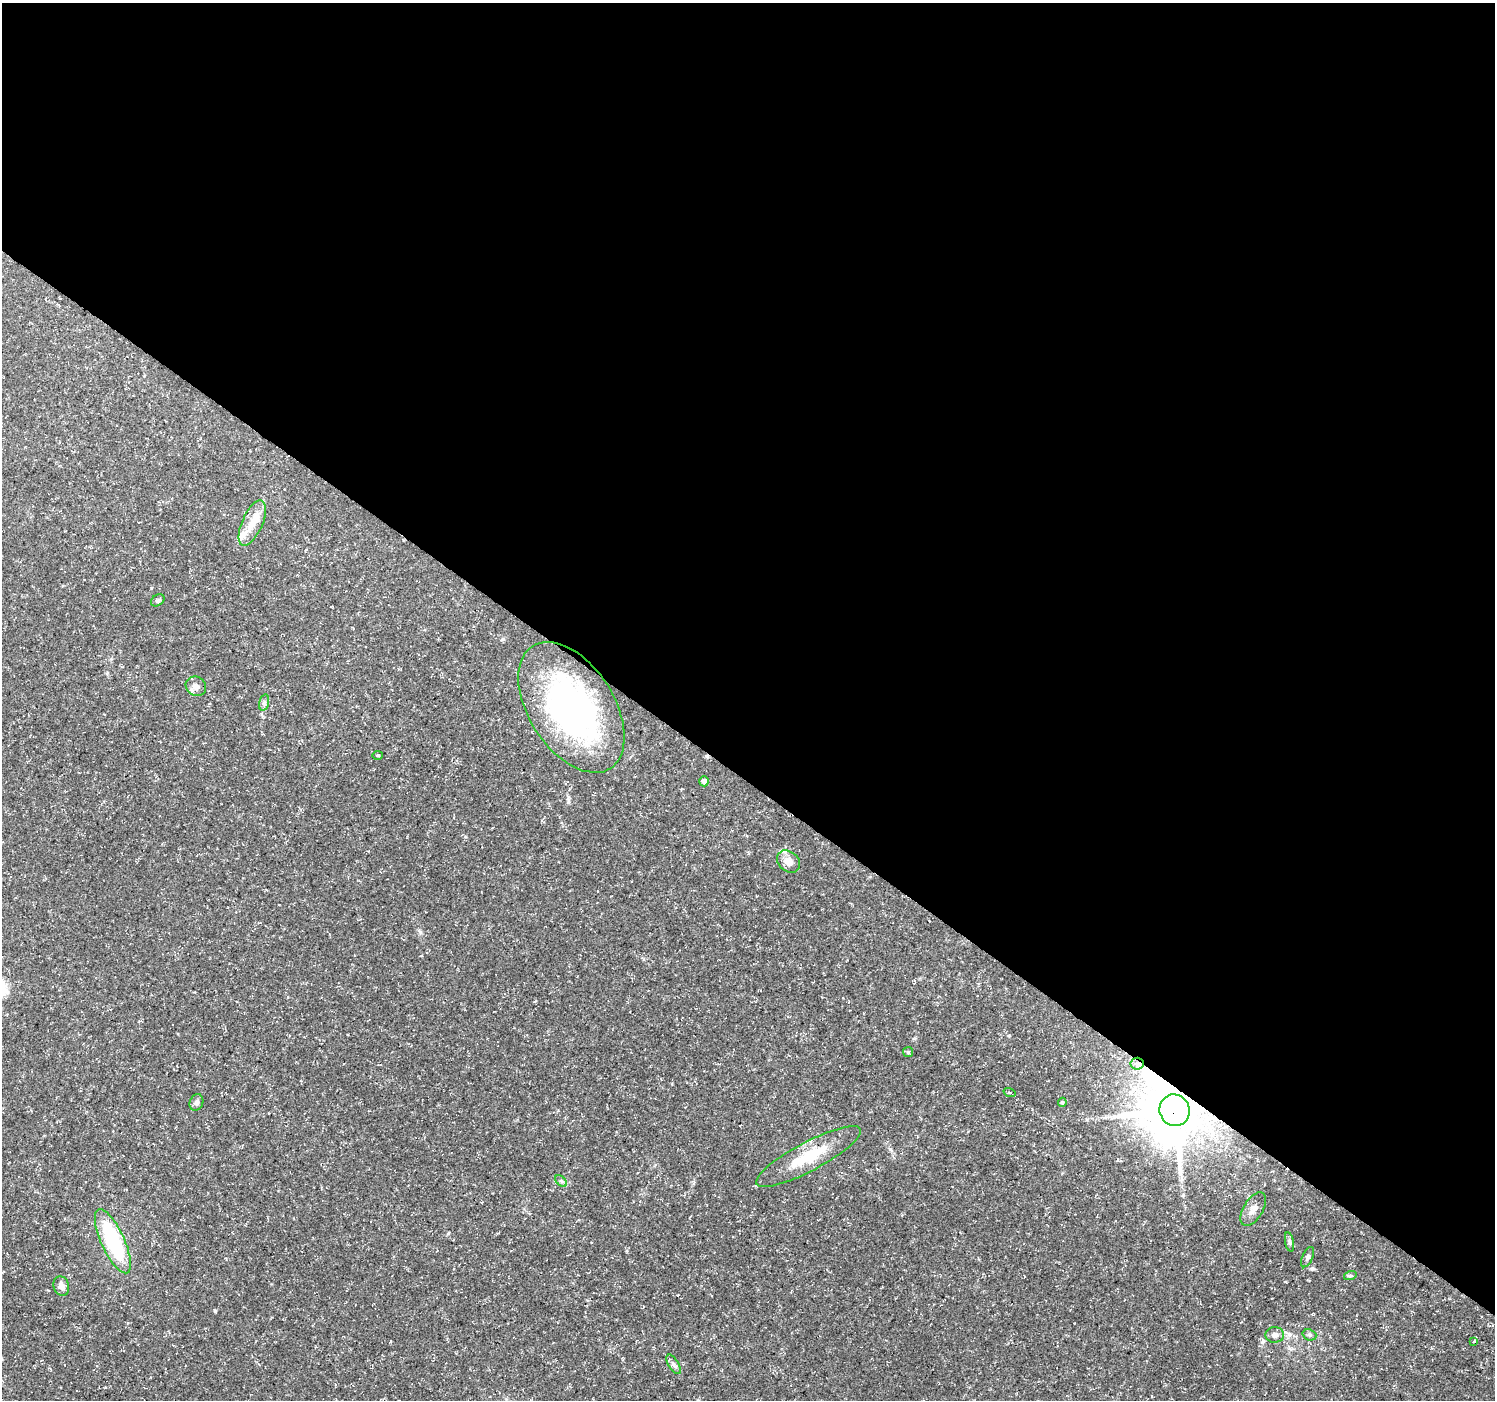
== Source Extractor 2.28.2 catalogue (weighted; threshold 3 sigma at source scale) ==
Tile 3 of 4 x 4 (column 3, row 1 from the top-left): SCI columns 2988-4480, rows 4373-5770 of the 5980 x 6015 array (HDU 1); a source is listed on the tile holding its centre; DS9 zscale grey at full resolution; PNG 1497 x 1402 px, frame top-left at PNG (2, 3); each listed source drawn as its Kron ellipse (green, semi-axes under 4 px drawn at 4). Shown black and unused: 56% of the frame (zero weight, under 3 of 5 exposures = <1% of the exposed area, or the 3 px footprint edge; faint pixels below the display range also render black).
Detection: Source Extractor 2.28.2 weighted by HDU 2 'WHT'; one run over the whole footprint, this tile lists its part. Background 0.0541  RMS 0.0028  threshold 0.0125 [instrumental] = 3 sigma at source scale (4.5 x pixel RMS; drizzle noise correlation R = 1.50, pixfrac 1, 0.0396/0.0396 arcsec/px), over >= 5 px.
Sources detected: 29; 1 cosmic-ray / hot-pixel residue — neither listed nor drawn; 2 inside a brighter listed object's ellipse — not listed separately; the other 26 listed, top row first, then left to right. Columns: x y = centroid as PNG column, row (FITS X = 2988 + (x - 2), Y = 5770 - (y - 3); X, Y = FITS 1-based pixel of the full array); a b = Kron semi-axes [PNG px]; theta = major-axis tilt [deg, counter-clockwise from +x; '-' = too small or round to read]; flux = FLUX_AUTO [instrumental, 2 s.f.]
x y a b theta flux
252 523 24 10 67 4.7
158 600 7 5 36 0.57
196 686 11 9 -34 1.6
264 702 8 4 75 0.65
571 707 72 42 -57 79
378 755 5 3 - 0.3
704 781 5 5 - 1
788 861 13 9 -41 2.9
908 1052 5 5 - 0.42
1137 1064 6 6 - 0.76
1009 1092 6 3 -19 0.32
196 1102 8 6 64 0.95
1062 1102 5 4 - 0.46
1175 1110 16 15 - 1600
808 1157 59 14 28 12
561 1181 7 4 -45 0.54
1253 1209 18 9 59 2.2
113 1241 35 11 -66 24
1289 1242 10 4 -79 0.64
1308 1257 11 5 66 0.7
1350 1276 6 4 19 0.4
61 1286 10 7 -72 1.4
1275 1335 9 8 - 1.4
1309 1335 7 5 -20 0.56
1474 1341 4 3 - 0.29
674 1364 11 5 -59 0.92
Overlapping masked pixels (flux is a lower limit): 3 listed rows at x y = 571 707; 1137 1064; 1175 1110
Unlisted compact peaks at least as high as the median listed source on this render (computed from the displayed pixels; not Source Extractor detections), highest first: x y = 215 1311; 890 1149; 503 639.